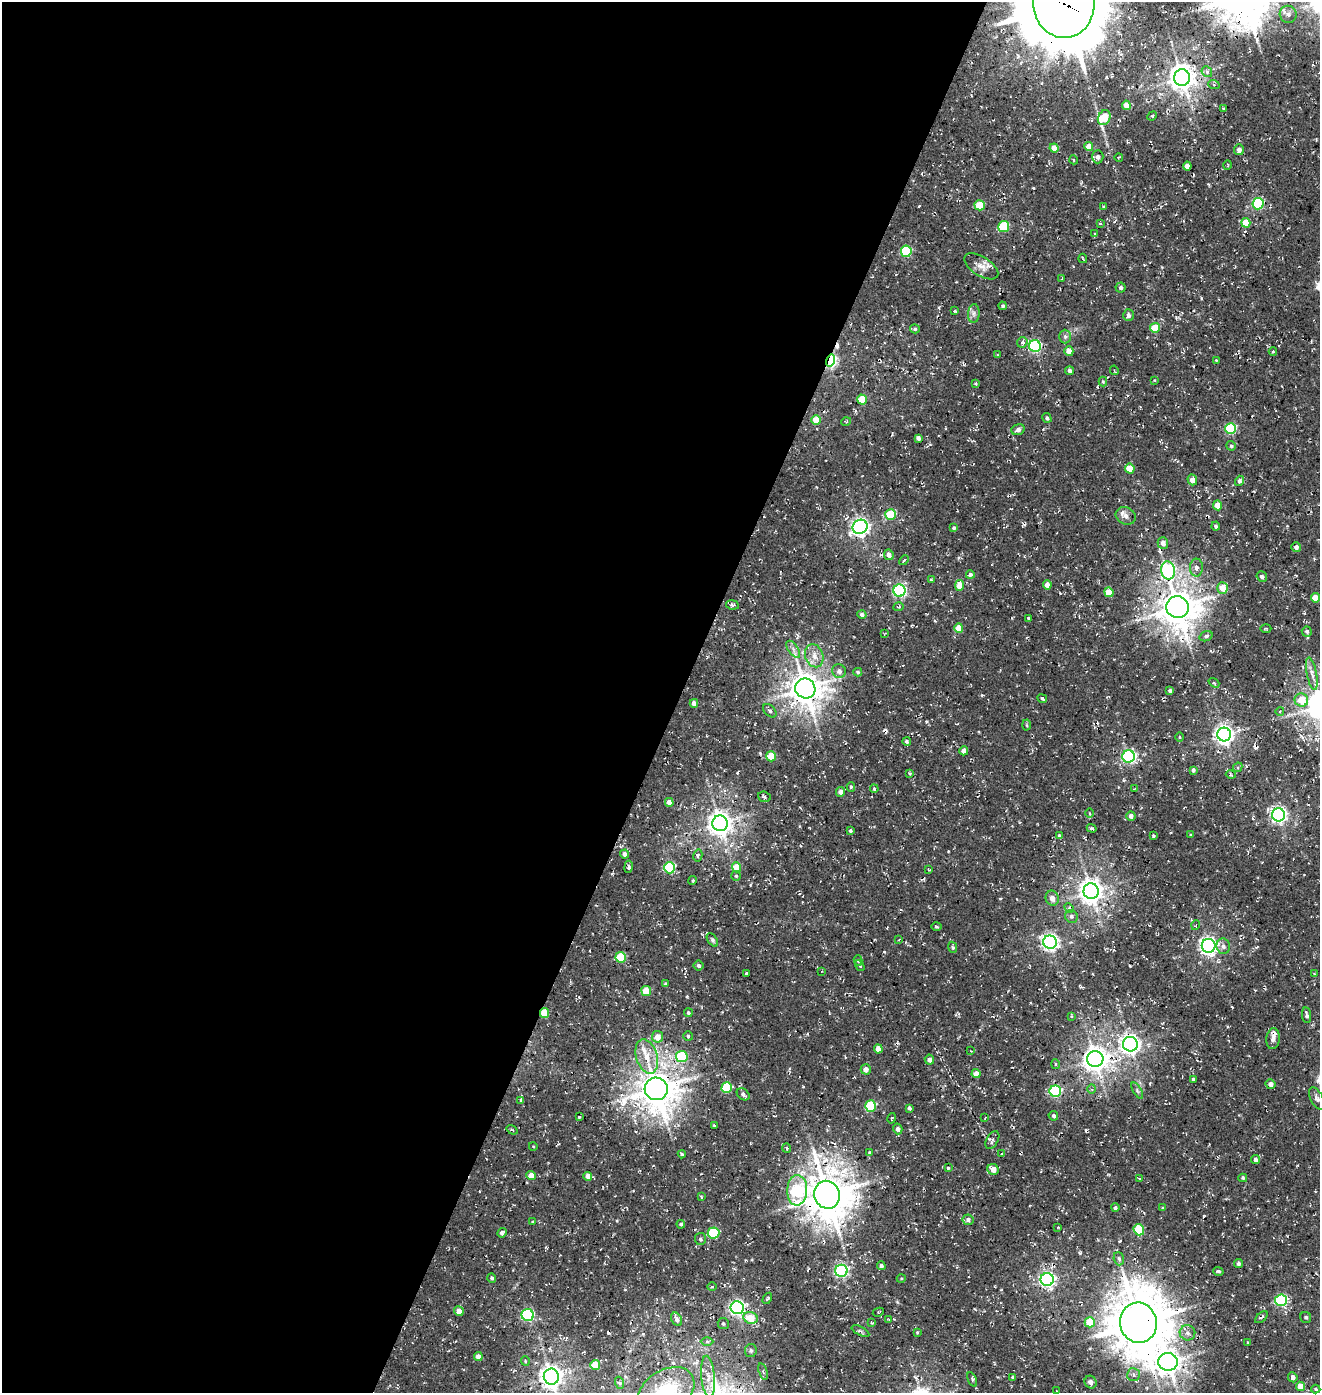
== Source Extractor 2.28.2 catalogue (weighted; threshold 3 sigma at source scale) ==
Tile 5 of 4 x 4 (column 1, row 2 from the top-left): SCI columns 333-1650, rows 2903-4293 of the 5867 x 5812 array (HDU 1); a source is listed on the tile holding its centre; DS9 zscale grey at full resolution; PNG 1322 x 1395 px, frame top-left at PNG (2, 2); each listed source drawn as its Kron ellipse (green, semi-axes under 4 px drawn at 4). Shown black and unused: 51% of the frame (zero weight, under 3 of 4 exposures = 8% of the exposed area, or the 3 px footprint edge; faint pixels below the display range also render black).
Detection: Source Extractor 2.28.2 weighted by HDU 2 'WHT'; one run over the whole footprint, this tile lists its part. Background 0.00286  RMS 0.0023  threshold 0.0102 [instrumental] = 3 sigma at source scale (4.5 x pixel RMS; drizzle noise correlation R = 1.50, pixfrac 1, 0.0396/0.0396 arcsec/px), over >= 5 px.
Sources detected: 275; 6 cosmic-ray / hot-pixel residue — neither listed nor drawn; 2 inside a brighter listed object's ellipse — not listed separately; the other 267 listed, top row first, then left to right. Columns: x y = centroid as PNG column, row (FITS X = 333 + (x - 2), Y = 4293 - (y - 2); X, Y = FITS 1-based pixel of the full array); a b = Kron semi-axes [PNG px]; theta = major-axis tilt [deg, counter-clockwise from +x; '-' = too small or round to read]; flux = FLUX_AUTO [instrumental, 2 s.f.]
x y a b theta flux
1064 3 34 30 -88 3900
1288 14 8 8 - 1.4
1207 72 6 4 -48 0.44
1182 78 8 8 - 250
1214 85 6 3 -19 0.32
1126 105 4 4 - 2.5
1223 109 3 2 - 0.29
1152 116 5 4 - 0.26
1104 118 8 6 64 7.7
1089 146 4 4 - 2.5
1054 148 4 4 - 2.5
1239 150 5 5 - 1.1
1098 157 6 5 - 0.84
1119 157 4 2 - 0.18
1074 160 4 3 - 0.18
1227 165 4 3 - 0.23
1187 166 4 4 - 1.5
1258 204 5 5 - 20
980 205 5 5 - 6.7
1104 207 4 4 - 0.26
1100 223 3 3 - 0.23
1246 223 5 4 - 3.7
1004 226 5 5 - 12
1095 234 4 3 - 0.25
906 251 5 5 - 15
1083 258 5 2 - 0.22
981 266 19 9 -32 1.9
1062 279 4 2 - 0.22
1121 288 5 5 - 0.53
1003 306 4 4 - 0.41
955 311 3 3 - 0.29
974 313 9 6 85 0.76
1128 315 6 5 - 0.74
1155 328 5 5 - 5.3
915 329 5 4 - 0.39
1065 337 7 6 - 0.6
1022 342 5 5 - 0.52
1035 346 6 6 - 30
1069 351 5 4 - 1.9
1273 352 4 3 - 0.2
997 354 3 2 - 0.17
1216 360 4 3 - 0.15
831 361 6 4 74 39
1114 370 5 3 - 0.25
1070 371 4 3 - 0.87
1154 380 3 2 - 0.14
1103 382 5 4 - 0.25
975 384 4 3 - 0.26
862 400 5 4 - 6.2
1047 418 5 4 - 0.49
816 420 5 4 - 4
846 422 5 3 - 0.2
1231 429 5 5 - 16
1018 430 7 5 21 0.74
918 438 4 3 - 0.53
1231 446 5 4 - 0.35
1130 468 5 4 - 4
1192 480 5 5 - 1.8
1239 481 5 4 - 0.62
1217 505 5 4 - 2.7
890 515 5 5 - 7.5
1126 516 10 8 -26 1.2
1216 526 4 4 - 0.47
860 527 7 7 - 93
954 528 4 4 - 0.4
1163 543 5 5 - 1.3
1296 547 5 4 - 0.8
889 555 5 5 - 1.1
904 560 6 3 46 0.35
1196 568 9 6 89 1.1
1168 570 9 7 -81 26
970 575 4 4 - 0.7
1262 577 5 5 - 0.61
931 579 3 3 - 0.28
959 585 5 4 - 3.3
1047 585 4 4 - 1.3
1223 588 6 5 - 3.6
899 591 6 6 - 37
1109 592 5 4 - 3.9
1315 598 5 4 - 3.4
732 605 6 4 -8 0.4
899 607 5 3 - 0.29
1177 607 11 11 - 540
862 614 5 4 - 0.67
1028 618 4 3 - 0.22
959 628 5 4 - 3.2
1266 628 5 3 - 0.23
1307 631 5 5 - 0.52
884 634 4 2 - 0.17
1206 636 7 5 20 0.54
793 649 10 5 -55 0.87
814 656 12 9 -73 2.1
839 671 7 6 - 1
858 672 4 4 - 0.31
1312 674 16 5 -79 1.4
1214 683 6 3 -38 0.24
805 688 10 10 - 380
1170 690 4 4 - 0.38
1042 699 5 3 - 0.5
1301 700 7 6 - 4
694 703 4 4 - 1.2
770 711 8 5 -45 0.57
1280 711 4 3 - 0.17
1027 725 5 3 - 0.22
1224 734 7 7 - 99
1179 737 5 3 - 0.23
907 741 4 4 - 0.49
964 751 4 4 - 1.7
771 756 5 4 - 4.6
1128 756 6 6 - 39
1238 767 5 4 - 0.38
1193 770 4 4 - 0.51
910 773 4 3 - 0.25
1231 775 5 3 - 0.25
851 787 4 4 - 0.43
874 789 4 3 - 0.37
1134 789 4 2 - 0.17
841 792 5 4 - 1.2
764 797 6 5 - 0.5
669 802 4 4 - 2.1
1089 813 4 3 - 0.24
1279 815 7 6 - 69
1131 816 5 4 - 0.85
720 823 8 7 - 210
1092 828 5 4 - 0.54
851 831 4 3 - 0.37
1059 835 4 3 - 0.31
1191 835 3 3 - 0.23
1153 836 3 3 - 0.3
625 854 4 4 - 1.2
698 856 6 4 77 0.46
628 867 6 4 80 0.55
737 867 5 4 - 4.4
669 868 5 5 - 19
928 869 4 2 - 0.19
736 876 5 5 - 0.34
693 880 4 3 - 0.24
1091 891 8 7 - 210
1052 898 7 6 - 1.6
1069 908 5 3 - 0.29
1071 916 7 6 - 0.58
1196 925 5 3 - 0.22
936 927 5 3 - 0.32
899 939 3 3 - 0.26
712 940 7 4 -54 0.43
1050 942 7 6 - 79
1209 946 7 7 - 91
1223 946 8 7 - 0.88
952 947 5 4 - 0.4
621 957 5 5 - 8.9
858 960 5 4 - 0.36
698 966 5 5 - 0.62
860 966 6 3 -59 0.33
821 971 3 2 - 0.17
746 973 3 3 - 0.36
1314 974 3 2 - 0.23
666 984 4 3 - 0.51
646 991 5 4 - 6.5
544 1013 5 4 - 5.3
688 1013 4 4 - 0.45
1307 1015 8 4 -81 0.56
1071 1016 3 3 - 0.24
688 1036 5 4 - 0.42
657 1037 6 5 - 2.4
1273 1039 10 7 84 1.1
1130 1044 7 7 - 110
878 1049 4 4 - 2.3
971 1051 3 2 - 0.16
647 1056 17 10 -73 3.7
682 1057 6 5 - 11
1095 1059 8 8 - 220
929 1060 5 4 - 0.99
1055 1064 5 3 - 0.31
866 1069 5 5 - 1.3
976 1074 4 4 - 2.1
1193 1079 3 3 - 0.31
1271 1084 5 4 - 1.4
727 1088 5 5 - 11
656 1089 11 11 - 580
1092 1089 4 4 - 0.38
1055 1091 6 5 - 22
1137 1091 9 4 -59 0.44
743 1094 7 5 -41 0.67
1317 1098 12 6 -61 0.86
521 1100 4 4 - 0.32
870 1106 5 5 - 12
909 1108 4 3 - 0.48
1053 1116 5 4 - 0.54
579 1117 2 2 - 0.19
892 1118 5 3 - 0.24
985 1118 3 2 - 0.24
714 1125 3 2 - 0.28
898 1129 5 4 - 0.68
512 1130 6 3 -35 0.24
992 1140 10 5 59 0.66
533 1146 4 3 - 0.17
787 1148 5 4 - 0.31
869 1153 3 3 - 0.24
682 1154 4 4 - 0.32
1002 1154 3 3 - 0.33
1255 1160 4 4 - 0.72
948 1168 4 4 - 0.26
993 1169 6 5 - 2.2
531 1176 5 4 - 2
588 1176 4 4 - 1.6
1139 1178 4 2 - 0.3
1243 1178 4 4 - 0.33
797 1190 15 10 87 19
827 1195 14 12 -69 750
701 1197 4 3 - 0.2
1115 1208 4 4 - 0.49
1162 1208 3 3 - 0.28
968 1220 5 5 - 0.73
533 1222 3 3 - 0.24
681 1224 4 4 - 0.41
1058 1227 3 3 - 0.2
1139 1230 6 5 - 10
502 1233 5 4 - 0.65
714 1233 6 5 - 14
700 1239 6 5 - 0.47
1119 1259 7 5 -72 0.44
1238 1264 5 4 - 0.5
881 1266 4 4 - 0.64
841 1271 6 6 - 43
1218 1271 5 3 - 0.39
492 1278 5 4 - 0.44
901 1279 4 3 - 0.19
1047 1280 6 6 - 62
712 1287 4 3 - 0.22
767 1298 6 3 59 0.41
1281 1300 6 5 - 24
737 1308 6 6 - 59
459 1311 5 4 - 2
878 1312 6 3 27 0.23
528 1315 6 6 - 24
1261 1317 7 3 42 0.5
1306 1317 6 5 - 0.53
751 1318 7 6 - 4.9
677 1319 7 5 -60 0.7
889 1320 4 3 - 0.2
1090 1322 5 5 - 6.1
872 1323 4 2 - 0.16
1138 1323 20 18 -78 1100
723 1324 5 5 - 0.44
860 1331 9 4 -27 0.51
917 1332 3 3 - 0.21
1187 1333 8 7 - 0.94
707 1341 6 4 0 0.35
1248 1342 4 3 - 0.2
751 1351 6 6 - 0.49
478 1357 4 4 - 1.2
525 1361 5 4 - 0.27
1168 1362 9 9 - 260
595 1365 5 5 - 4.4
763 1372 9 3 -73 0.34
1133 1375 6 6 - 0.69
551 1377 8 7 - 200
708 1377 21 6 -85 2.3
1013 1377 4 3 - 0.37
1293 1377 5 4 - 1
972 1379 7 4 -65 0.47
1090 1382 6 6 - 1
620 1383 6 4 -70 0.3
1300 1386 5 4 - 3.2
1316 1389 5 4 - 0.29
1057 1391 3 2 - 0.17
666 1392 31 21 35 14
Overlapping masked pixels (flux is a lower limit): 5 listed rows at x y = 1064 3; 831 361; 544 1013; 827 1195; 1138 1323
Isophote crosses this tile's border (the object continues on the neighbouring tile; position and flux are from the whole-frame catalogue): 3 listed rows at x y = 1064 3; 551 1377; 666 1392